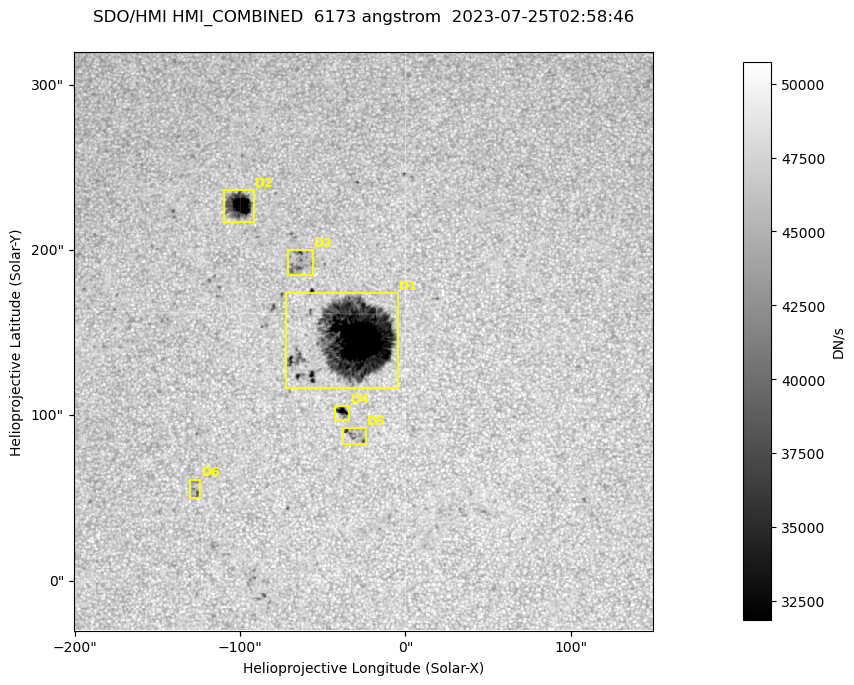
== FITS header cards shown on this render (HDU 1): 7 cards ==
TELESCOP= 'SDO/HMI '           / Telescope
INSTRUME= 'HMI_COMBINED'       / For HMI: HMI_SIDE1, HMI_FRONT2, or HMI_COMBINED
WAVELNTH=                6173. / [angstrom] Wavelength
DATE-OBS= '2023-07-25T02:58:46.000' / [ISO] Observation date {DATE__OBS}
CTYPE1  = 'HPLN-TAN'           / CTYPE1: HPLN
CTYPE2  = 'HPLT-TAN'           / CTYPE2: HPLT
BUNIT   = 'DN/s    '           / Physical Units

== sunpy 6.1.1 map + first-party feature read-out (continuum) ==
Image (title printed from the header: SDO/HMI HMI_COMBINED  6173 angstrom  2023-07-25T02:58:46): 695 x 695 px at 0.504 arcsec/px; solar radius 945 arcsec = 1874 px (partial field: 4.4% of the solar disc is inside the frame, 100% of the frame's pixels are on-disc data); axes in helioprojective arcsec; data unit DN/s (BUNIT, on the colour bar)
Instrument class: CONTINUUM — white-light / continuum photospheric image (CONTENT/OBS_TYPE)
Dark features (sunspots / pores): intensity divided by the frame's on-disc median (partial field: no limb-darkening profile); local-median window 302 px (8% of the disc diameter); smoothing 3 px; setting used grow <= 0.95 with closing radius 3 px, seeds <= 0.88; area >= 120 px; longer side >= 8 px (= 4 arcsec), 4 px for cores <= 0.7; partial field; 6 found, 6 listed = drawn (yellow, D1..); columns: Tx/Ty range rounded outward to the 2 arcsec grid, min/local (2 s.f., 1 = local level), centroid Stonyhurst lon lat
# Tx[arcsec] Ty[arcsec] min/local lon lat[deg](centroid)
D1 -72..-4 116..174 0.13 -2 +14
D2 -110..-92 216..238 0.28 -6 +19
D3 -72..-56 184..200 0.76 -4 +17
D4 -44..-34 96..106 0.58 -2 +11
D5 -38..-24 82..94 0.75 -2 +11
D6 -130..-124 50..62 0.81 -8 +8